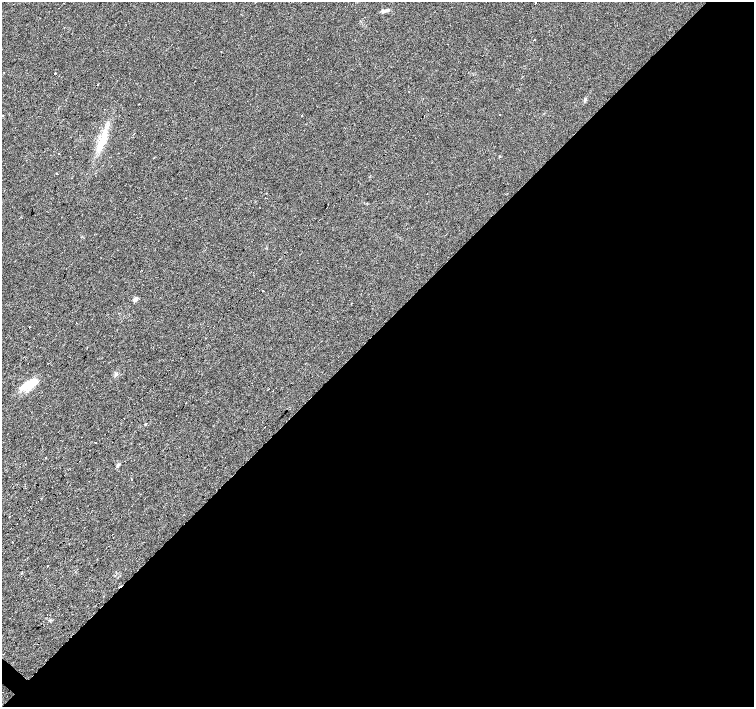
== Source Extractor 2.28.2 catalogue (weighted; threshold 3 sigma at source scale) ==
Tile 12 of 4 x 4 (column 4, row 3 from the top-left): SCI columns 4516-6019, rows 1637-3045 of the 6019 x 6023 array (HDU 1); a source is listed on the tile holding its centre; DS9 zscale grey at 2 x 2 block average (1 PNG px = mean of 2 x 2 image px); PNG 756 x 709 px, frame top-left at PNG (2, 2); no overlay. Shown black and unused: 53% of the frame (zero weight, under 2 of 3 exposures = <1% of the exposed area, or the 3 px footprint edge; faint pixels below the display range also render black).
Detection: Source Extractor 2.28.2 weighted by HDU 2 'WHT'; one run over the whole footprint, this tile lists its part. Background 0.0279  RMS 0.0059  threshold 0.0267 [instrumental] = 3 sigma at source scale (4.5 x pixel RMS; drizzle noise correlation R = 1.50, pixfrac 1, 0.0396/0.0396 arcsec/px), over >= 5 px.
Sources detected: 33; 6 cosmic-ray / hot-pixel residue — not listed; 2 inside a brighter listed object's ellipse — not listed separately; the other 25 listed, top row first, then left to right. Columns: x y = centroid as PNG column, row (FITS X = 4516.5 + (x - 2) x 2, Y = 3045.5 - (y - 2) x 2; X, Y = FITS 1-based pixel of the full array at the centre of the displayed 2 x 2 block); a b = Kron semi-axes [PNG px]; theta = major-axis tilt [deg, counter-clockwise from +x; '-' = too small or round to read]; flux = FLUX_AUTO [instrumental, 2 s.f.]
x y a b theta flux
535 3 2 2 - 2.6
385 11 10 3 15 4.6
55 73 2 2 - 0.77
98 84 2 2 - 6.7
585 99 4 3 - 1.9
104 109 2 2 - 0.88
3 115 2 2 - 2.1
302 115 2 2 - 0.64
103 140 20 8 66 26
118 153 2 2 - 0.46
58 154 2 2 - 2.1
326 208 2 2 - 3.3
263 291 2 2 - 3.1
135 299 3 3 - 9.4
29 327 2 2 - 0.71
29 384 18 8 35 24
185 403 2 2 - 0.63
124 418 2 2 - 0.63
96 443 2 2 - 3.8
139 444 2 2 - 1
45 457 2 2 - 4.6
118 465 6 3 61 2.3
9 516 2 2 - 1.7
17 523 2 2 - 0.57
47 565 2 2 - 2.1
Diffuse or blended objects may show on this block-average render without a row.